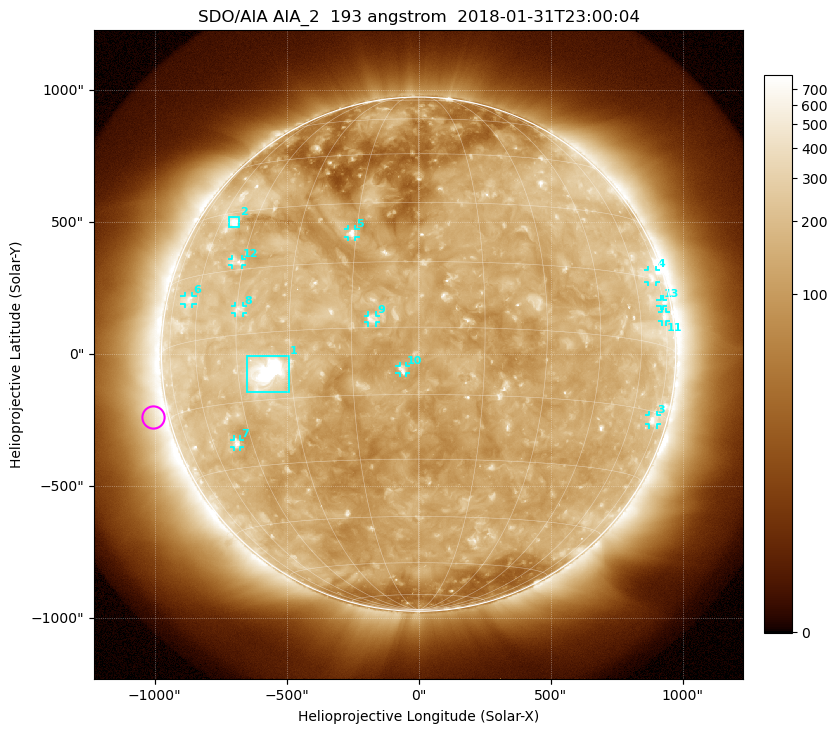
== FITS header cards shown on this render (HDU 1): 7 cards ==
TELESCOP= 'SDO/AIA'
INSTRUME= 'AIA_2'
WAVELNTH=                  193
WAVEUNIT= 'angstrom'
DATE-OBS= '2018-01-31T23:00:04.85'
CTYPE1  = 'HPLN-TAN'
CTYPE2  = 'HPLT-TAN'

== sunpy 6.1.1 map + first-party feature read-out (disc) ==
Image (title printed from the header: SDO/AIA AIA_2  193 angstrom  2018-01-31T23:00:04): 1024 x 1024 px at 2.4 arcsec/px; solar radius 974 arcsec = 406 px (full disc in frame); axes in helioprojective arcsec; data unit not stated in the header (colour bar unlabelled)
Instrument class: DISC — disc imager (sunpy class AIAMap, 193 A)
Bright regions (active regions / flare kernels): reference = the median radial profile (limb darkening/brightening removed); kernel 9 px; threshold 5 sigma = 268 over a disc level ~139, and >= 1.15x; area >= 12 px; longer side >= 10 px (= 24 arcsec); searched inside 0.97 R_sun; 13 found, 13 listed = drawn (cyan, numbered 1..; 11 of them under ~33 arcsec drawn as corner ticks so the feature stays visible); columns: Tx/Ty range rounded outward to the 5 arcsec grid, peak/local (2 s.f.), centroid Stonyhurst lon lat
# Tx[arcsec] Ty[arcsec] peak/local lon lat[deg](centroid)
1 -650..-490 -145..-5 17 -37 -9
2 -720..-680 480..520 7.2 -54 +27
3 870..905 -270..-230 4.1 +72 -17
4 865..900 270..320 3.1 +70 +16
5 -270..-240 445..475 5.5 -16 +22
6 -885..-855 190..220 3.3 -65 +10
7 -700..-675 -350..-325 4.5 -50 -24
8 -695..-665 155..185 3.7 -44 +6
9 -195..-160 120..150 3.7 -10 +2
10 -75..-45 -75..-45 4.3 -3 -10
11 920..935 125..160 3.5 +73 +7
12 -705..-670 335..360 3.3 -47 +17
13 915..930 180..210 3.2 +73 +10
Off-limb structures (1.02-1.3 R_sun): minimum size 162 px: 6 found; the strongest spans PA ~60..140 deg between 1.02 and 1.3 R_sun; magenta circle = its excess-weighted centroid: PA ~105 deg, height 1.06 R_sun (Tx ~-1005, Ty ~-235 arcsec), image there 2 x the reference